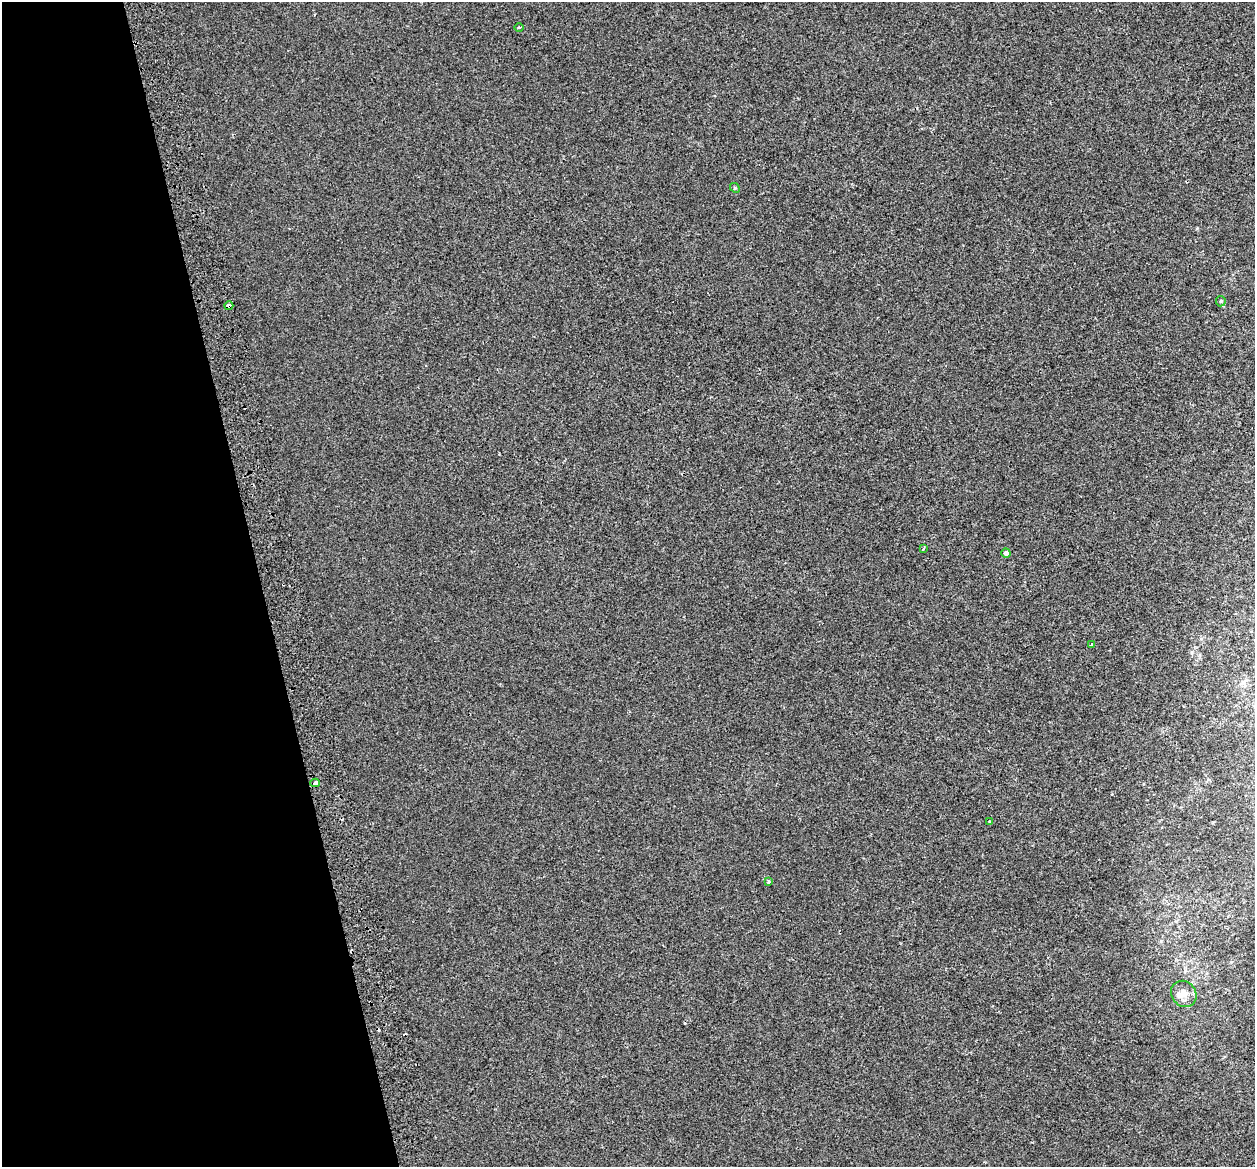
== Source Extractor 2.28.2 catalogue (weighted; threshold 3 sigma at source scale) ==
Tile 5 of 4 x 4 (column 1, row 2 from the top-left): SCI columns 52-1304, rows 2472-3636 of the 5115 x 4897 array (HDU 1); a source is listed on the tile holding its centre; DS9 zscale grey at full resolution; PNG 1257 x 1169 px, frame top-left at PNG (2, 2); each listed source drawn as its Kron ellipse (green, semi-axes under 4 px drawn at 4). Shown black and unused: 21% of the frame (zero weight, under 2 of 3 exposures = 4% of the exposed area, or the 3 px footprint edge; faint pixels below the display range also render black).
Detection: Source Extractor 2.28.2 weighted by HDU 2 'WHT'; one run over the whole footprint, this tile lists its part. Background 8.57e-04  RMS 0.0051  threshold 0.0228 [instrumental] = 3 sigma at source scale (4.5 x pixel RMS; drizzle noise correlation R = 1.50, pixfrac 1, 0.0396/0.0396 arcsec/px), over >= 5 px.
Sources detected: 15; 4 cosmic-ray / hot-pixel residue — neither listed nor drawn; the other 11 listed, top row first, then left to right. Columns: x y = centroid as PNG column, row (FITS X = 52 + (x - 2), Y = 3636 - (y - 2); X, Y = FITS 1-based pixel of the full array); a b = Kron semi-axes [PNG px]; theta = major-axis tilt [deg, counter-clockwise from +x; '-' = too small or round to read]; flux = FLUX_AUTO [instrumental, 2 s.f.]
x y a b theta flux
519 27 5 3 - 0.55
735 188 5 4 - 0.55
1221 301 5 5 - 0.64
229 306 4 4 - 9.8
923 548 3 2 - 0.82
1006 553 4 4 - 1.6
1091 645 4 3 - 0.4
315 783 4 3 - 6.8
989 821 3 3 - 0.76
769 882 3 3 - 0.89
1184 994 14 12 -51 5.1
Overlapping masked pixels (flux is a lower limit): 1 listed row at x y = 229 306